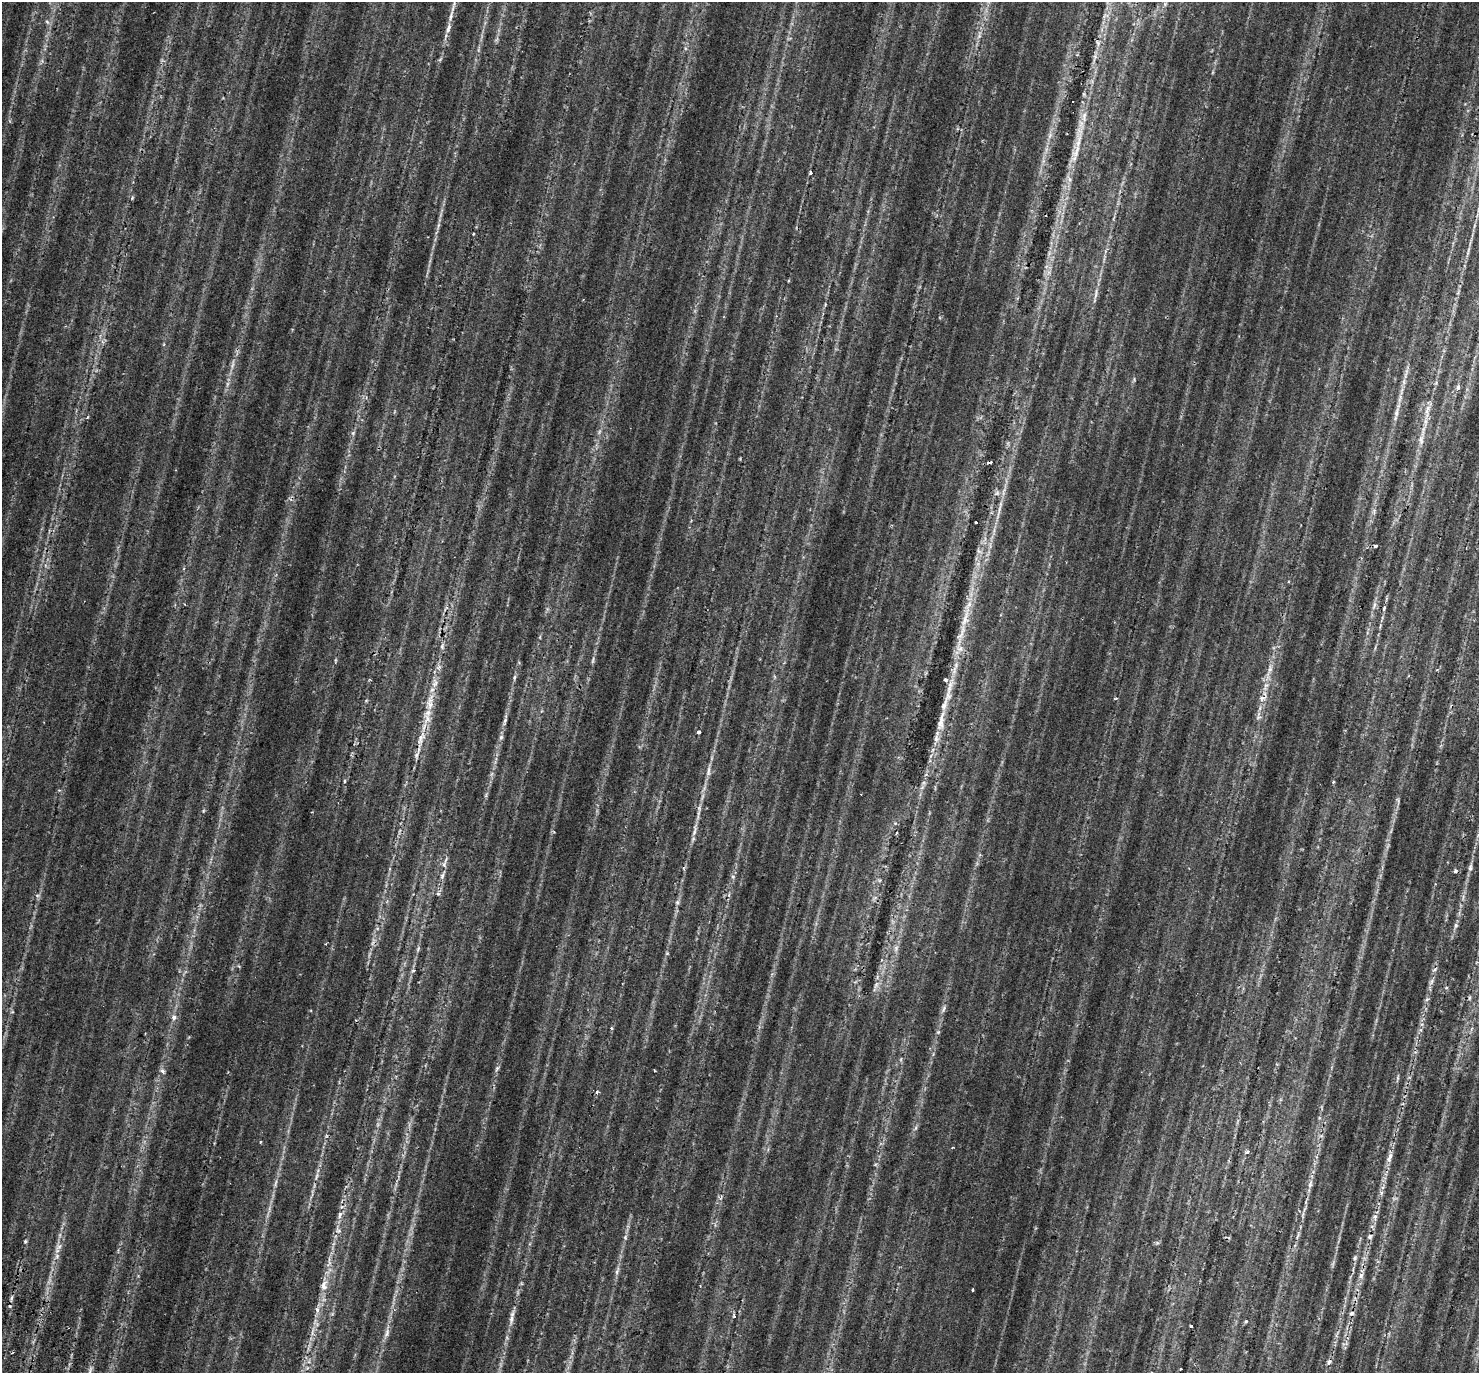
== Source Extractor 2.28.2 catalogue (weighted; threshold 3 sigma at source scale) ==
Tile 7 of 4 x 4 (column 3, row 2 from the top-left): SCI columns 3023-4499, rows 2960-4330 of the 6050 x 5977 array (HDU 1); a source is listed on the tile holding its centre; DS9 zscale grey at full resolution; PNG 1481 x 1375 px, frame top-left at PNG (2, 2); no overlay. Shown black and unused: <1% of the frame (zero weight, under 2 of 3 exposures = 5% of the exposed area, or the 3 px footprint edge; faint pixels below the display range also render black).
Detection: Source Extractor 2.28.2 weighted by HDU 2 'WHT'; one run over the whole footprint, this tile lists its part. Background 0.0706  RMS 0.0056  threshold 0.0252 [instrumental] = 3 sigma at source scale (4.5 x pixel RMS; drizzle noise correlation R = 1.50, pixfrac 1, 0.0396/0.0396 arcsec/px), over >= 5 px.
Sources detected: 105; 3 too faint to see at this stretch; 3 cosmic-ray / hot-pixel residue — not listed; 8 inside a brighter listed object's ellipse — not listed separately; the other 91 listed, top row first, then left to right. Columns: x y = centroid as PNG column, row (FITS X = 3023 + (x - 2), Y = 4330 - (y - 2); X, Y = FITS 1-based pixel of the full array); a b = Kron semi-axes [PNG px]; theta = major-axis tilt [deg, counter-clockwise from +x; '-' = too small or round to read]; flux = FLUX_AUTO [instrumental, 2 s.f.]
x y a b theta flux
451 16 18 4 78 3.4
979 36 5 5 - 1.1
1095 57 13 6 74 2.8
1084 94 6 4 -71 0.74
1084 116 18 6 89 4.8
1050 136 9 5 70 2.1
1076 151 24 9 66 7.8
810 173 5 4 - 0.73
1069 179 7 4 -71 1.4
473 234 4 2 - 0.37
1468 252 16 4 75 2.2
1096 294 18 3 82 2.1
1406 373 21 4 77 3.6
1458 387 9 6 82 1.7
1428 408 10 4 71 2.3
1396 413 16 6 80 3.2
353 433 8 4 54 1.1
1421 441 12 7 -84 3.2
989 462 5 3 - 2.3
997 493 8 6 35 1.5
999 509 38 4 77 6.2
976 522 3 3 - 2
1376 546 3 3 - 1.8
979 551 9 5 -25 1.4
1374 605 10 4 68 1.6
1384 608 8 3 64 0.87
965 618 39 8 75 13
442 646 8 4 73 1.2
593 660 10 3 75 1.2
1270 669 7 5 46 1.4
514 677 8 4 81 1
949 687 33 6 74 8.6
1116 698 5 3 - 0.49
1262 698 11 5 8 1.8
430 703 25 8 87 8.4
1258 717 9 3 21 0.78
505 720 9 4 64 1.2
941 721 36 9 79 9.7
699 732 4 4 - 1.1
501 737 6 6 - 1.1
421 739 26 7 73 7.3
708 770 15 4 85 2.4
695 830 24 4 79 3.5
444 865 6 5 - 1.2
1470 868 10 5 77 1.7
442 876 8 6 74 1.5
438 894 6 4 0 0.92
678 903 9 4 82 1.4
1456 925 8 6 90 1.3
896 948 8 6 -88 1.8
413 970 5 3 - 0.65
1432 981 8 5 61 1.5
876 984 11 4 68 2
943 1009 10 3 75 1.3
174 1017 4 4 - 2.9
611 1028 5 3 - 0.68
938 1032 5 5 - 0.72
654 1070 3 2 - 0.44
163 1071 7 5 -54 1.5
1397 1078 7 4 72 0.87
597 1092 6 4 87 0.72
915 1128 6 4 70 1
260 1142 4 3 - 0.48
952 1147 3 2 - 0.42
1247 1152 6 5 - 1.1
1389 1158 15 7 69 3.4
276 1182 9 3 71 1.1
1310 1184 12 6 74 2.4
340 1215 11 6 79 2.5
1375 1217 7 6 - 1.6
338 1231 9 6 -46 1.6
1297 1236 10 3 69 1.2
1370 1236 6 6 - 1.3
625 1237 6 4 -49 0.72
25 1241 5 4 - 0.67
59 1247 11 7 44 2.4
57 1256 6 6 - 1.5
1355 1258 7 5 68 1.1
617 1271 14 4 68 1.8
1361 1275 8 6 61 1.9
324 1285 15 9 79 4.5
972 1289 3 2 - 0.86
317 1310 8 6 -87 1.9
1352 1313 7 5 18 1.4
734 1316 5 4 - 0.71
511 1319 15 5 86 2.8
1246 1321 5 4 - 0.65
1191 1326 3 3 - 0.71
387 1333 13 6 71 2.7
1329 1362 8 5 73 1.6
1181 1369 3 2 - 0.51
Overlapping masked pixels (flux is a lower limit): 2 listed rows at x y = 989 462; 941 721
Unlisted compact peaks at least as high as the median listed source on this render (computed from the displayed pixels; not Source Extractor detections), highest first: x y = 1435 969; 132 198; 497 1068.